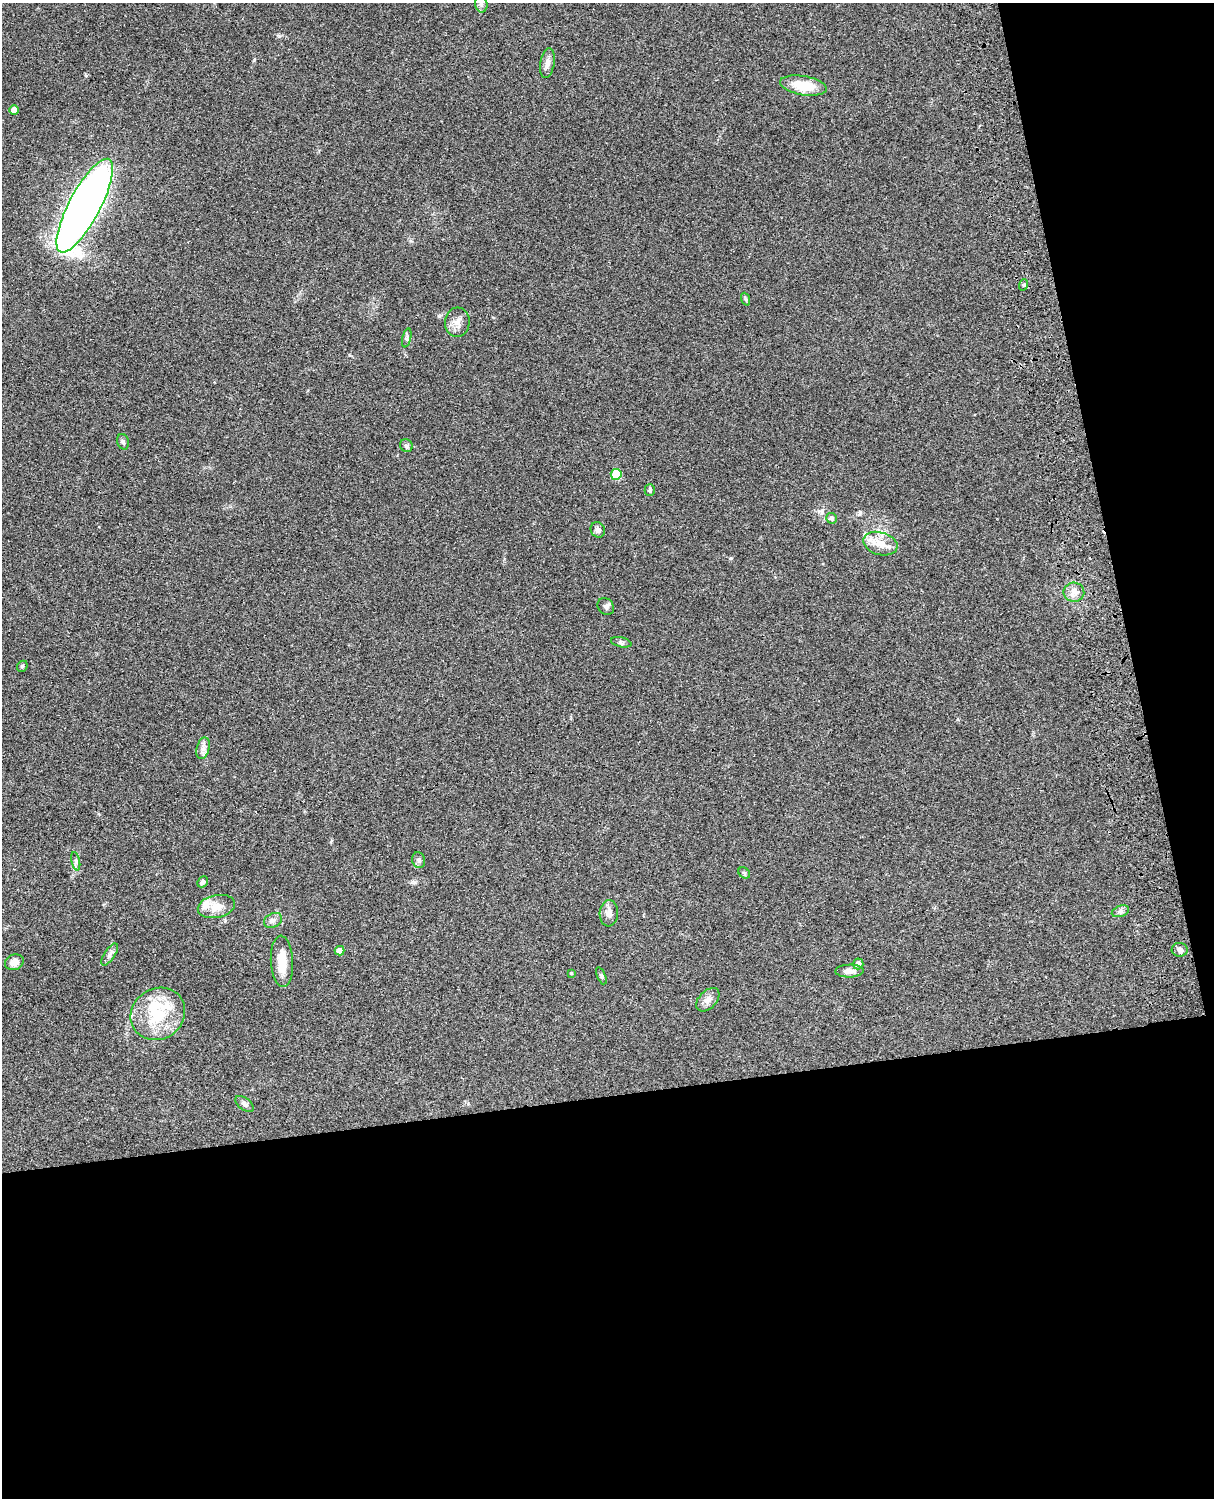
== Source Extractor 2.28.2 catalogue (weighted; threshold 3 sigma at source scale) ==
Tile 12 of 4 x 3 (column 4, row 3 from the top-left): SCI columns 3758-4969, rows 277-1772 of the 5087 x 4926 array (HDU 1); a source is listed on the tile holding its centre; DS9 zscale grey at full resolution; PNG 1216 x 1500 px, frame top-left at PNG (2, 3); each listed source drawn as its Kron ellipse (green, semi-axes under 4 px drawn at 4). Shown black and unused: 33% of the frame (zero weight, under 3 of 4 exposures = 6% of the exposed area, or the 3 px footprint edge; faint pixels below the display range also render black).
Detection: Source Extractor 2.28.2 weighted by HDU 2 'WHT'; one run over the whole footprint, this tile lists its part. Background 0.0876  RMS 0.0061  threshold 0.0273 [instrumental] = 3 sigma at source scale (4.5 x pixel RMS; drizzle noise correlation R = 1.50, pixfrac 1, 0.05/0.05 arcsec/px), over >= 5 px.
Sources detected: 45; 4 inside a brighter listed object's ellipse — not listed separately; the other 41 listed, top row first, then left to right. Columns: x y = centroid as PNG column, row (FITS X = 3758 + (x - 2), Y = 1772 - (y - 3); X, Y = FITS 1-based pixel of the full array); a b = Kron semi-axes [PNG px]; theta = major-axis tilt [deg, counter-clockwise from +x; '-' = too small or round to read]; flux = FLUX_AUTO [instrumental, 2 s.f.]
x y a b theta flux
481 4 8 6 -78 1.8
547 63 15 7 80 3.6
803 86 24 9 -9 16
14 110 4 4 - 5.5
85 206 52 15 62 510
1023 285 6 3 70 0.74
745 299 7 4 -70 0.92
457 322 14 12 85 4.8
407 338 10 4 77 1.1
123 442 8 5 -73 1.3
406 446 7 6 - 1.5
616 474 5 5 - 18
650 490 6 5 - 1.2
831 518 5 5 - 1.8
598 530 8 7 - 2.1
880 544 17 11 -16 8.1
1074 592 10 9 - 3.7
606 606 9 7 -49 1.8
621 642 10 5 -11 1.4
22 666 6 5 - 0.86
203 748 11 6 75 2.6
419 860 8 6 -77 1.6
76 861 9 3 -78 1.3
744 873 6 5 - 0.99
203 882 6 5 - 1.5
216 907 19 11 11 7.1
1120 911 9 5 19 1.7
609 913 13 9 87 3.7
273 920 9 7 27 2.3
1180 950 8 7 - 1.8
340 951 5 4 - 4.5
110 954 13 5 57 2
282 961 26 11 -87 12
14 962 9 7 19 5.1
858 964 5 5 - 3.2
849 971 14 6 1 3.7
571 973 4 3 - 0.5
601 976 9 4 -67 1.1
708 1000 14 8 45 3.9
158 1014 28 25 35 29
245 1104 11 6 -38 2
Unlisted compact peaks at least as high as the median listed source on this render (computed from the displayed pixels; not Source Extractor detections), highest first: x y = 731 558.